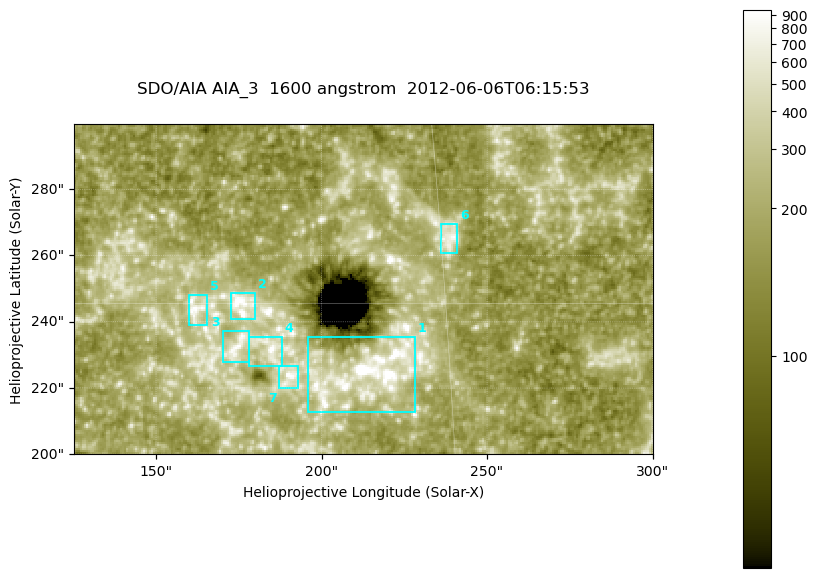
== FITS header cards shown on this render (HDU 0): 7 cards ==
TELESCOP= 'SDO/AIA '
INSTRUME= 'AIA_3   '
WAVELNTH=                 1600
WAVEUNIT= 'angstrom'
DATE-OBS= '2012-06-06T06:15:53.12'
CTYPE1  = 'HPLN-TAN'
CTYPE2  = 'HPLT-TAN'

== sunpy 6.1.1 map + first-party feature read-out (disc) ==
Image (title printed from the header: SDO/AIA AIA_3  1600 angstrom  2012-06-06T06:15:53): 287 x 164 px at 0.609 arcsec/px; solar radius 946 arcsec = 1552 px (partial field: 0.6% of the solar disc is inside the frame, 100% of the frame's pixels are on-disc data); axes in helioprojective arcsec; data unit not stated in the header (colour bar unlabelled)
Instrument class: DISC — disc imager (sunpy class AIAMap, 1600 A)
Bright regions (active regions / flare kernels): reference = the on-disc median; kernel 3 px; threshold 5 sigma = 329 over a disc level ~180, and >= 1.15x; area >= 47 px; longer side >= 3 px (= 1.8 arcsec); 7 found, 7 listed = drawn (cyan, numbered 1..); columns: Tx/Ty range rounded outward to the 2 arcsec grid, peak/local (2 s.f.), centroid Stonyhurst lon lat
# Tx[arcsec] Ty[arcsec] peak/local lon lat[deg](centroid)
1 196..228 212..236 19 +13 +14
2 172..180 240..250 6 +11 +15
3 170..178 228..238 4.4 +11 +14
4 178..188 226..236 5.7 +12 +14
5 160..166 238..248 5.1 +10 +15
6 236..242 260..270 4.3 +15 +16
7 186..194 220..228 5.2 +12 +14